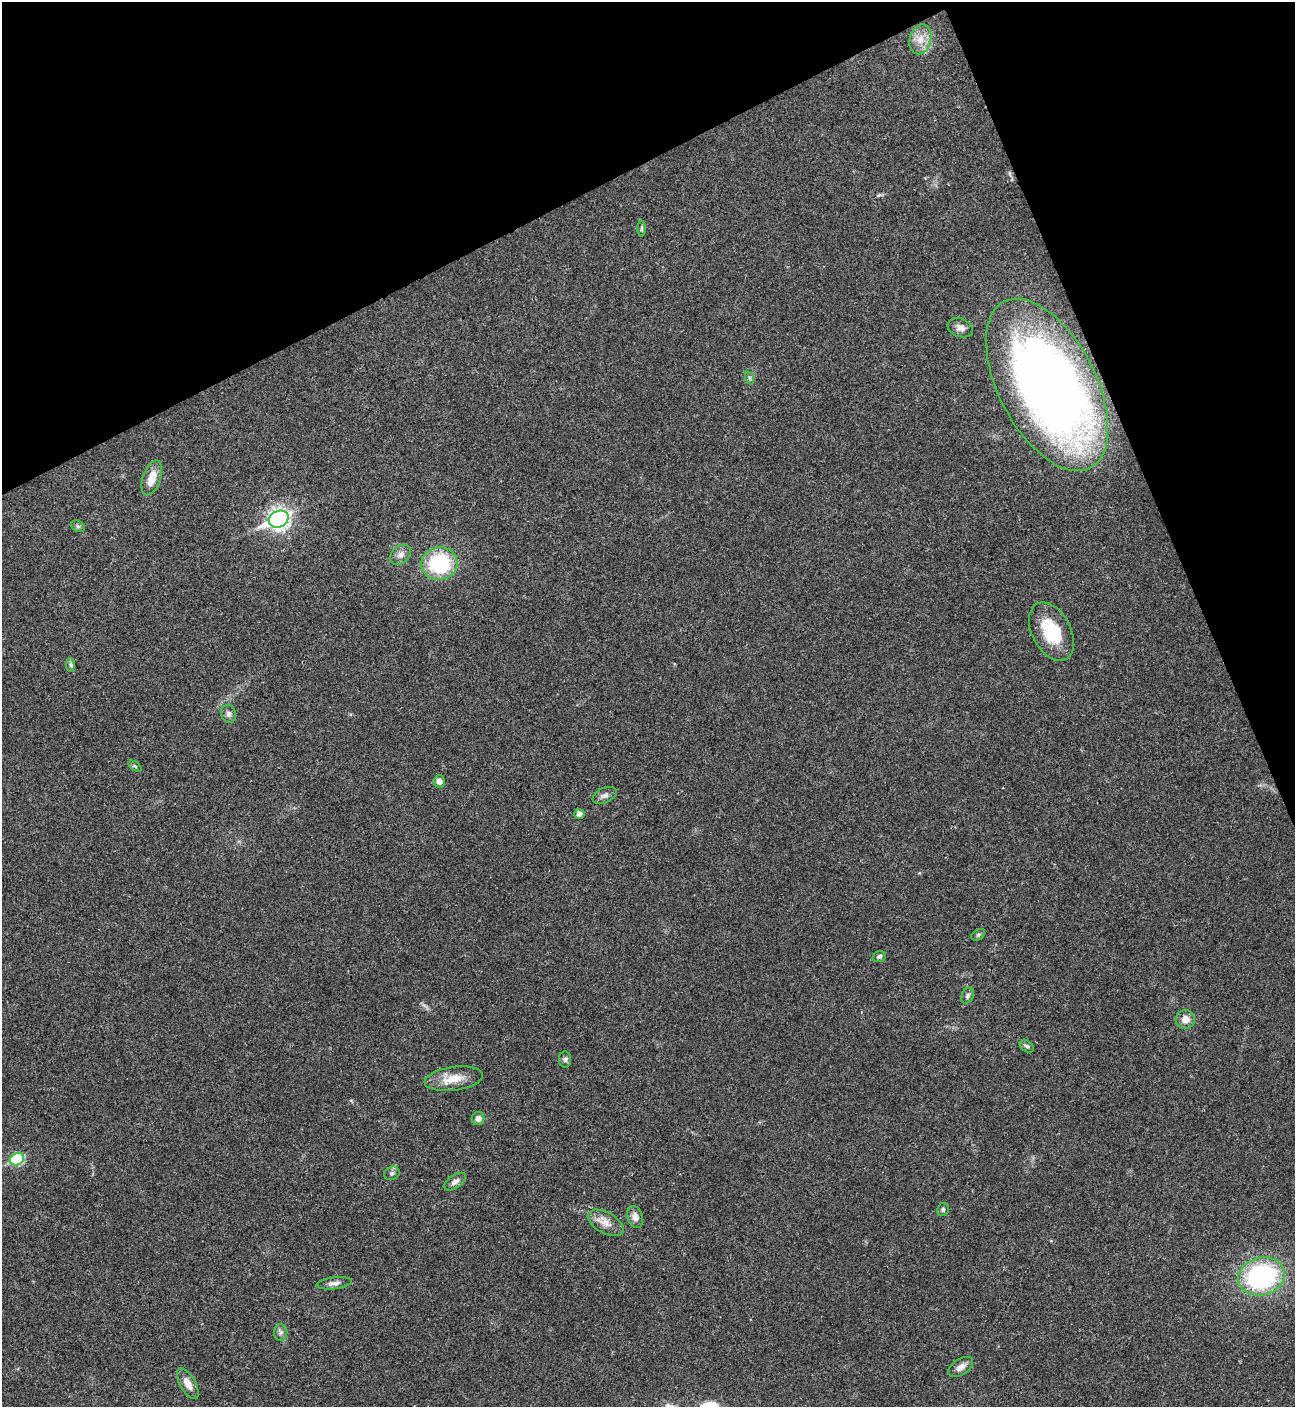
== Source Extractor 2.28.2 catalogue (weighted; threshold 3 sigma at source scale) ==
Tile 3 of 4 x 4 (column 3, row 1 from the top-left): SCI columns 2875-4167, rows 4218-5622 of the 5616 x 5626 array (HDU 1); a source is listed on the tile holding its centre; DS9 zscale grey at full resolution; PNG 1297 x 1409 px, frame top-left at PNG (2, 2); each listed source drawn as its Kron ellipse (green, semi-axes under 4 px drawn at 4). Shown black and unused: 21% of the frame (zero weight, under 3 of 4 exposures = <1% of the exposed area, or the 3 px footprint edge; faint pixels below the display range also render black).
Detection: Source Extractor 2.28.2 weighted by HDU 2 'WHT'; one run over the whole footprint, this tile lists its part. Background 0.0202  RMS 0.004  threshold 0.0181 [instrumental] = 3 sigma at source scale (4.5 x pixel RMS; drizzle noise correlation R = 1.50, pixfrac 1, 0.05/0.05 arcsec/px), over >= 5 px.
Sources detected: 36; all 36 listed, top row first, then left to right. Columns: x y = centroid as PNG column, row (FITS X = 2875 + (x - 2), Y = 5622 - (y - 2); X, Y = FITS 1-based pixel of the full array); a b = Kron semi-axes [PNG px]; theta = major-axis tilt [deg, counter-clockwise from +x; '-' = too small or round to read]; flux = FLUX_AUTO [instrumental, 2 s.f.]
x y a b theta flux
920 39 15 10 75 4.8
641 229 8 4 89 0.7
960 328 13 9 -19 2.4
750 378 7 4 -71 0.65
1047 385 94 48 -62 260
152 478 18 8 70 5.4
279 519 10 8 25 190
78 526 7 5 -30 0.77
401 555 12 8 43 2.4
439 564 18 16 9 30
1051 632 31 19 -62 16
71 665 7 4 -88 0.73
229 714 9 7 -75 1.4
135 766 7 4 -37 0.54
439 781 6 5 - 2.1
605 795 12 7 24 1.7
579 814 5 5 - 1.8
978 935 7 5 30 0.75
879 956 7 5 21 1
968 995 8 5 64 1.2
1185 1019 9 9 - 3.4
1027 1046 8 5 -39 0.87
565 1059 8 6 90 1.1
454 1079 29 11 8 7.2
478 1119 6 6 - 1.7
17 1159 7 6 - 27
392 1173 8 6 24 1.1
455 1182 12 6 34 1.8
943 1210 6 5 - 0.79
635 1217 11 7 -74 2.5
606 1223 19 10 -29 4.1
1262 1276 23 19 14 58
334 1283 18 6 6 1.9
281 1333 8 6 89 1.3
961 1367 14 8 33 2.5
188 1384 17 8 -60 3.7
Overlapping masked pixels (flux is a lower limit): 1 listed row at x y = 1047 385